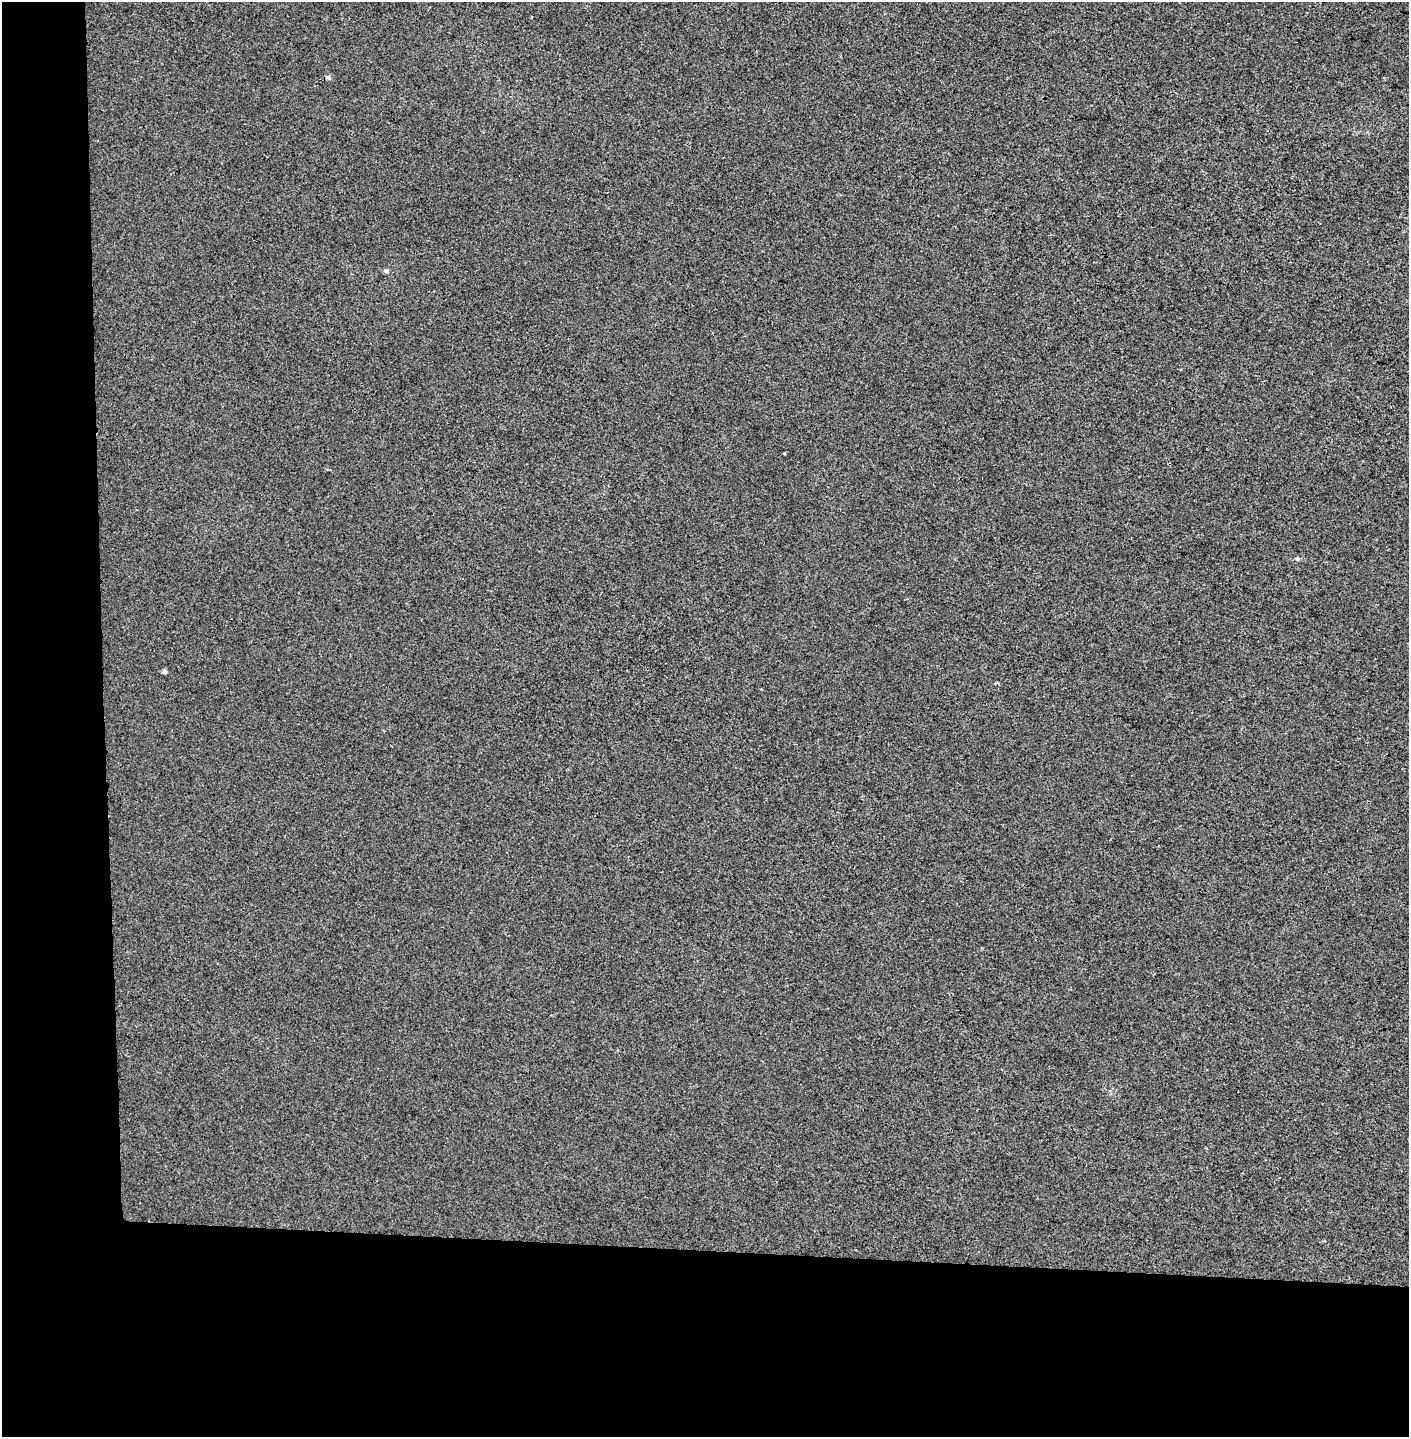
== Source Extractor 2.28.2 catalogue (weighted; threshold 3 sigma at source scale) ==
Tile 7 of 3 x 3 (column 1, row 3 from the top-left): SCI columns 171-1577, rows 1-1435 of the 4563 x 4312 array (HDU 1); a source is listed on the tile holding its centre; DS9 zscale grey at full resolution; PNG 1411 x 1439 px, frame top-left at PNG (2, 2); no overlay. Shown black and unused: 19% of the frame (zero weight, under 2 of 3 exposures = <1% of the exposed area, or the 3 px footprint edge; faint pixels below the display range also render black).
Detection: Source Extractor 2.28.2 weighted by HDU 2 'WHT'; one run over the whole footprint, this tile lists its part. Background 0.00647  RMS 0.006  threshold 0.0271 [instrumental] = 3 sigma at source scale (4.5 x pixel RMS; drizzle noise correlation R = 1.50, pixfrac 1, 0.0396/0.0396 arcsec/px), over >= 5 px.
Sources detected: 6; all 6 listed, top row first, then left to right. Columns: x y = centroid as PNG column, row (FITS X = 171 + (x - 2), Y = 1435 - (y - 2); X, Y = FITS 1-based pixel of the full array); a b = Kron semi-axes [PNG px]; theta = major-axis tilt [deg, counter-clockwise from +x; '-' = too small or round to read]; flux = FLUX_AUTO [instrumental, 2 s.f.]
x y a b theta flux
328 77 5 5 - 1.9
386 271 5 5 - 1.3
785 453 3 2 - 0.6
1297 559 5 5 - 0.91
164 671 5 5 - 1.6
1279 1177 3 2 - 0.46